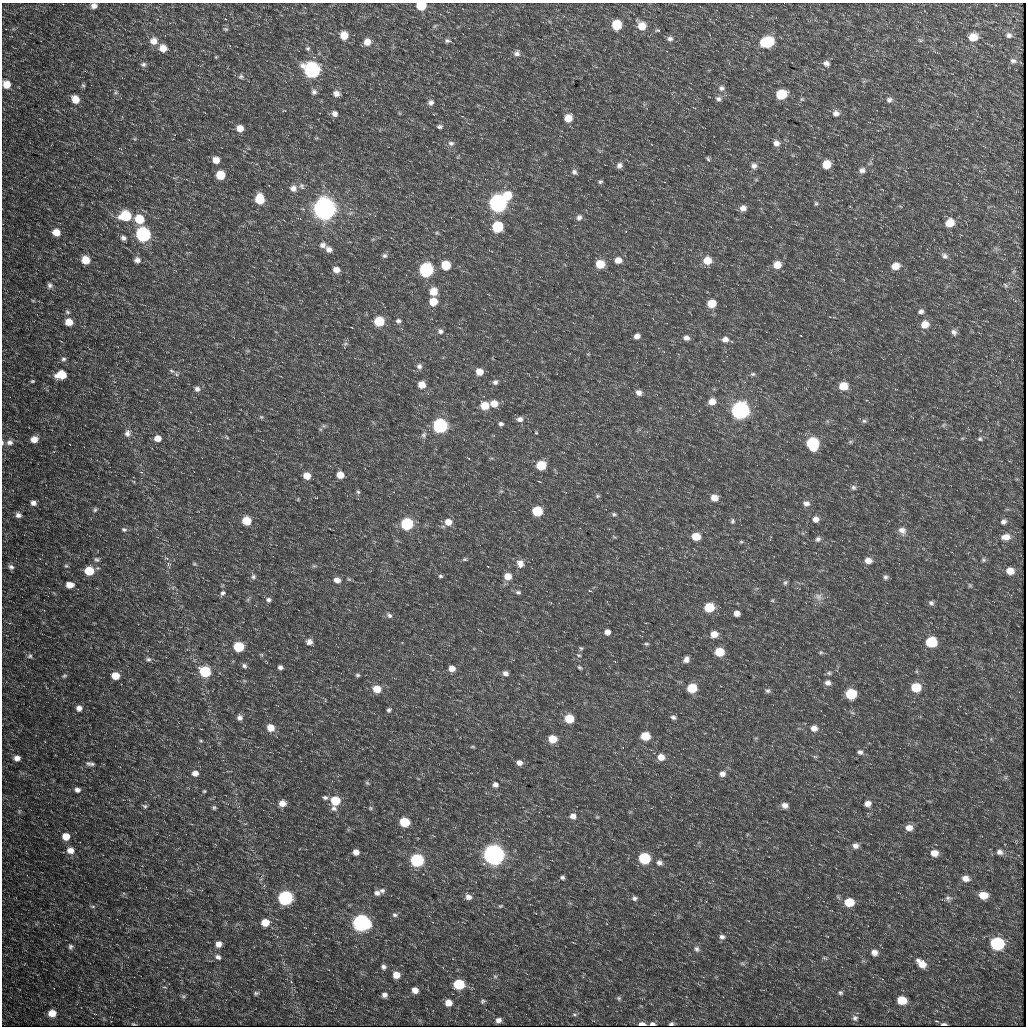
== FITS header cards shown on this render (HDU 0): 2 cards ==
NAXIS1  =                 1024
NAXIS2  =                 1024

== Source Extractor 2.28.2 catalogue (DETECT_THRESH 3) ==
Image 1024 x 1024 px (HDU 0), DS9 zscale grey, 1 PNG px = 1 image px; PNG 1028 x 1028 px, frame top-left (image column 1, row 1024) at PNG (2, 3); no overlay
Background 312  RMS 9.9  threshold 29.6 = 3 sigma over >= 5 px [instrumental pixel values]
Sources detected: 320; all 320 listed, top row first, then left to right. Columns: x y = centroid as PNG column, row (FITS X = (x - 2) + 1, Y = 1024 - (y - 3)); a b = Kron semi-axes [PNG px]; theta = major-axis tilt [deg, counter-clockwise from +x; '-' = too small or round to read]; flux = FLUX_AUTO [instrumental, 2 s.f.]
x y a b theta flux
94 6 6 5 - 3.3e+03
421 6 7 6 - 2.4e+04
225 19 2 2 - 3.6e+02
616 25 7 7 - 2.1e+04
435 26 8 3 45 9.2e+02
641 26 10 8 -47 9.6e+03
226 29 7 4 -26 1.0e+03
658 30 6 4 0 9.4e+02
344 35 8 7 - 9.8e+03
1009 35 7 6 - 2.1e+03
973 37 9 8 - 9.2e+03
670 39 7 7 - 2.3e+03
920 40 7 5 -9 1.2e+03
154 41 9 9 - 5.5e+03
447 41 8 5 -5 1.6e+03
367 42 7 7 - 5.9e+03
767 42 10 7 12 4.5e+04
163 48 7 7 - 6.3e+03
308 48 6 5 - 1.1e+03
517 53 8 7 - 2.5e+03
216 57 5 3 - 6.0e+02
1013 61 9 6 -11 2.1e+03
826 63 8 7 - 3.0e+03
143 64 8 6 4 1.6e+03
312 70 8 7 - 3.2e+05
241 76 8 6 2 1.7e+03
7 84 7 7 - 8.3e+03
83 85 7 4 -62 9.7e+02
721 88 8 7 - 2.3e+03
116 92 6 5 - 1.2e+03
314 92 7 6 - 2.0e+03
336 93 8 6 -15 3.5e+03
781 95 8 7 - 2.7e+04
75 99 8 6 -48 8.4e+03
718 99 7 6 - 2.0e+03
802 99 6 5 - 8.8e+02
889 100 8 7 - 2.2e+03
431 102 8 7 - 2.4e+03
836 113 8 7 - 3.3e+03
335 114 7 7 - 2.9e+03
568 118 7 7 - 9.8e+03
439 127 6 4 1 1.4e+03
240 128 6 6 - 6.5e+03
135 139 6 4 -71 8.3e+02
451 143 9 7 -3 2.3e+03
776 143 8 7 - 3.2e+03
120 148 4 2 - 3.8e+02
708 159 6 4 -72 1.0e+03
216 160 7 6 - 6.0e+03
619 165 6 6 - 2.5e+03
826 165 7 6 - 1.3e+04
754 166 8 7 - 2.8e+03
862 170 8 6 13 2.6e+03
574 172 7 6 - 2.1e+03
220 175 7 6 - 1.5e+04
600 182 5 5 - 1.1e+03
302 186 9 7 -72 2.0e+03
293 188 8 8 - 3.8e+03
507 196 8 7 - 1.7e+04
260 199 8 6 -78 2.2e+04
498 203 7 7 - 6.9e+05
816 204 6 5 - 1.2e+03
743 208 7 6 - 4.0e+03
324 209 8 7 - 1.7e+06
126 216 8 7 - 3.7e+04
579 217 8 7 - 2.3e+03
139 219 8 7 - 1.8e+04
950 223 8 7 - 1.1e+04
497 227 7 6 - 5.5e+04
56 232 7 6 - 7.6e+03
437 233 6 4 -18 8.7e+02
143 234 7 7 - 2.1e+05
123 238 7 7 - 2.2e+03
322 245 8 7 - 2.7e+03
329 249 8 7 - 3.4e+03
385 256 6 6 - 1.7e+03
945 256 9 7 -39 2.5e+03
86 260 7 6 - 1.1e+04
137 260 7 7 - 2.9e+03
618 260 7 6 - 6.1e+03
707 260 8 7 - 1.1e+04
600 264 6 6 - 1.7e+04
446 265 6 6 - 2.4e+04
777 265 8 7 - 8.5e+03
895 266 8 6 15 8.0e+03
336 270 7 6 - 5.0e+03
426 270 7 6 - 1.9e+05
50 285 7 6 - 2.1e+03
1005 285 8 6 -52 1.5e+03
433 291 7 7 - 1.0e+04
33 301 6 3 -19 6.3e+02
433 302 6 6 - 1.3e+04
711 304 7 6 - 1.3e+04
921 311 7 6 - 2.1e+03
67 312 7 6 - 1.4e+03
379 321 6 6 - 3.2e+04
398 321 6 6 - 1.8e+03
69 322 7 6 - 8.9e+03
925 324 8 7 - 8.1e+03
440 331 8 7 - 2.4e+03
954 332 8 7 - 2.6e+03
637 336 6 5 - 3.7e+03
686 338 7 6 - 3.0e+03
725 339 8 7 - 3.6e+03
345 344 6 5 - 1.3e+03
63 359 7 6 - 1.8e+03
419 366 8 7 - 2.5e+03
171 371 8 5 -27 1.8e+03
479 372 6 6 - 7.8e+03
753 374 7 5 1 1.4e+03
61 375 8 6 4 1.9e+04
32 381 5 3 - 8.9e+02
495 382 7 6 - 2.2e+03
422 385 6 6 - 8.9e+03
843 386 7 6 - 1.4e+04
197 389 7 7 - 2.5e+03
639 392 7 6 - 3.5e+03
712 402 7 6 - 7.2e+03
494 404 7 6 - 8.2e+03
485 406 7 6 - 1.5e+04
740 411 7 6 - 6.4e+05
261 417 6 5 - 1.1e+03
520 419 9 7 1 3.3e+03
864 421 7 6 - 1.4e+03
501 424 6 5 - 1.6e+03
943 425 7 4 88 1.0e+03
324 426 7 4 -18 1.1e+03
440 426 6 6 - 2.4e+05
127 433 9 8 - 3.1e+03
536 433 4 4 - 6.6e+02
424 435 9 7 74 2.1e+03
227 437 6 4 -34 8.8e+02
158 438 7 6 - 6.2e+03
34 439 7 6 - 5.9e+03
980 439 6 6 - 1.2e+03
9 442 9 7 14 3.2e+03
850 442 5 5 - 1.1e+03
2 443 6 3 -90 1.1e+03
812 443 7 7 - 8.7e+04
541 465 6 6 - 2.9e+04
340 475 6 5 - 9.3e+03
307 476 6 6 - 8.6e+03
539 481 3 2 - 4.9e+02
853 487 7 7 - 1.9e+03
501 491 6 3 18 8.3e+02
358 492 6 5 - 1.2e+03
597 496 6 5 - 1.1e+03
714 498 7 6 - 6.3e+03
298 499 6 3 73 6.2e+02
33 503 6 5 - 2.9e+03
806 503 9 7 -4 3.2e+03
95 510 7 6 - 1.5e+03
537 511 6 6 - 4.0e+04
614 514 6 4 -11 1.2e+03
18 515 7 6 - 2.6e+03
815 519 7 7 - 4.1e+03
247 521 6 6 - 1.7e+04
732 521 7 5 85 1.3e+03
448 522 8 7 - 7.3e+03
1003 522 8 6 39 2.3e+03
407 524 6 6 - 9.7e+04
124 530 8 6 -4 1.8e+03
902 530 11 9 -45 4.5e+03
696 537 6 5 - 1.6e+04
1006 537 12 8 4 6.3e+03
818 539 7 6 - 2.0e+03
741 542 5 4 - 7.8e+02
97 559 7 6 - 1.5e+03
465 559 7 5 14 1.1e+03
868 560 8 6 -7 5.0e+03
983 560 6 6 - 1.2e+03
520 563 10 8 -70 5.1e+03
168 564 6 5 - 1.3e+03
194 564 6 4 -20 9.1e+02
66 566 6 4 -19 1.0e+03
314 566 6 5 - 1.0e+03
11 567 7 6 - 2.1e+03
89 571 7 6 - 2.3e+04
1010 571 8 7 - 7.5e+03
440 576 6 4 -3 1.3e+03
508 576 7 6 - 8.7e+03
253 577 7 6 - 1.6e+03
885 577 7 6 - 1.7e+03
337 580 7 6 - 4.6e+03
785 583 7 5 57 1.4e+03
70 585 7 6 - 6.0e+03
970 585 6 5 - 9.7e+02
173 587 6 4 19 9.5e+02
518 592 7 5 -16 1.5e+03
223 593 8 6 52 1.7e+03
818 597 11 10 - 4.1e+03
268 600 6 6 - 1.9e+03
772 600 5 5 - 7.7e+02
931 603 7 6 - 1.8e+03
709 607 7 6 - 3.2e+04
737 613 5 5 - 4.0e+03
389 615 8 6 -46 2.1e+03
607 632 6 5 - 4.2e+03
714 634 7 6 - 7.4e+03
309 642 7 6 - 3.3e+03
931 642 7 6 - 4.6e+04
646 644 6 4 -1 1.1e+03
239 647 6 6 - 4.4e+04
581 648 6 5 - 9.5e+02
719 652 7 6 - 1.8e+04
821 652 7 5 0 1.1e+03
579 655 7 4 -26 9.3e+02
30 656 7 6 - 1.6e+03
148 659 8 6 0 1.8e+03
686 659 7 6 - 3.3e+03
244 666 6 6 - 1.7e+03
280 667 5 4 - 2.1e+03
452 668 6 5 - 6.2e+03
580 668 7 5 -31 1.0e+03
205 671 7 6 - 6.0e+04
505 673 7 6 - 3.0e+03
829 673 7 5 -1 1.3e+03
357 675 6 5 - 1.3e+03
64 676 7 5 25 1.2e+03
115 676 6 6 - 1.1e+04
828 683 7 7 - 3.1e+03
916 687 7 6 - 2.2e+04
692 688 6 6 - 2.7e+04
377 689 7 6 - 1.2e+04
767 691 7 6 - 1.5e+03
851 694 7 6 - 3.9e+04
79 708 7 6 - 3.5e+03
389 710 5 5 - 1.4e+03
673 717 7 5 -19 1.8e+03
240 718 7 6 - 2.8e+03
569 718 6 6 - 2.5e+04
270 727 7 6 - 9.5e+03
814 728 7 7 - 4.4e+03
645 736 6 6 - 2.2e+04
552 739 6 6 - 1.4e+04
201 741 6 4 -18 9.2e+02
473 747 7 3 0 8.7e+02
860 752 7 6 - 2.1e+03
661 757 7 7 - 6.3e+03
815 757 6 4 -1 9.4e+02
17 758 6 5 - 4.0e+03
88 763 8 6 -28 1.6e+03
519 763 7 5 -15 3.7e+03
92 764 7 6 - 1.4e+03
195 773 7 7 - 4.4e+03
722 774 7 6 - 3.4e+03
367 783 6 5 - 1.1e+03
495 785 7 6 - 2.9e+03
77 790 6 5 - 2.6e+03
204 791 5 4 - 7.8e+02
325 798 6 5 - 1.6e+03
335 800 6 6 - 2.5e+04
282 803 6 6 - 6.1e+03
868 804 7 6 - 3.9e+03
785 805 7 6 - 3.9e+03
145 806 7 5 -33 1.4e+03
214 808 6 5 - 1.2e+03
334 808 9 7 -28 2.5e+03
371 808 6 5 - 1.0e+03
573 816 7 6 - 3.9e+03
597 817 4 4 - 6.6e+02
405 822 6 6 - 3.3e+04
909 828 8 6 1 5.2e+03
66 836 6 6 - 1.0e+04
855 846 7 7 - 3.2e+03
70 850 8 7 - 5.4e+03
356 852 6 5 - 5.0e+03
1000 852 9 8 - 3.1e+03
934 853 8 7 - 6.5e+03
493 854 7 7 - 1.3e+06
644 858 7 6 - 7.7e+04
417 860 6 6 - 1.5e+05
659 863 7 6 - 2.6e+03
562 877 5 4 - 1.5e+03
966 878 9 7 -15 4.6e+03
382 891 8 6 -54 2.0e+03
377 893 8 7 - 3.0e+03
983 895 8 6 -6 1.1e+04
468 897 7 6 - 3.6e+03
285 898 7 6 - 2.6e+05
634 898 7 6 - 1.9e+03
948 898 8 7 - 2.2e+03
849 902 7 6 - 1.7e+04
93 906 7 3 -8 9.2e+02
500 906 6 4 15 8.5e+02
395 915 7 6 - 1.7e+03
265 922 7 6 - 1.1e+04
361 922 7 6 - 5.8e+05
722 937 7 6 - 2.4e+03
997 943 8 7 - 9.6e+04
219 944 6 6 - 4.5e+03
71 947 7 6 - 1.6e+03
697 949 9 7 -41 2.2e+03
874 952 7 6 - 3.8e+03
218 957 9 6 -27 2.4e+03
824 958 8 4 -21 9.3e+02
742 963 8 3 -19 1.2e+03
921 963 12 7 -41 7.7e+03
383 967 6 5 - 2.1e+03
396 975 6 6 - 8.4e+03
495 976 6 5 - 1.1e+03
459 984 7 6 - 4.7e+04
415 990 6 6 - 5.1e+03
256 993 7 5 27 1.3e+03
840 993 7 5 -27 1.4e+03
384 995 6 6 - 2.7e+03
183 996 7 5 19 1.1e+03
619 998 6 6 - 1.2e+03
902 1000 7 6 - 1.4e+04
483 1001 7 6 - 1.4e+03
448 1003 6 6 - 7.1e+03
52 1013 7 7 - 8.5e+03
574 1014 7 4 -6 1.2e+03
855 1018 8 8 - 2.3e+03
498 1020 5 5 - 2.8e+03
671 1023 4 2 - 1.3e+03
134 1024 3 2 - 5.6e+02
642 1024 6 3 -1 2.3e+03
652 1024 5 3 - 9.8e+02
944 1024 5 2 - 1.9e+03
At the frame edge (FLAGS 8, measured only in part): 3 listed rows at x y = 94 6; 421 6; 2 443